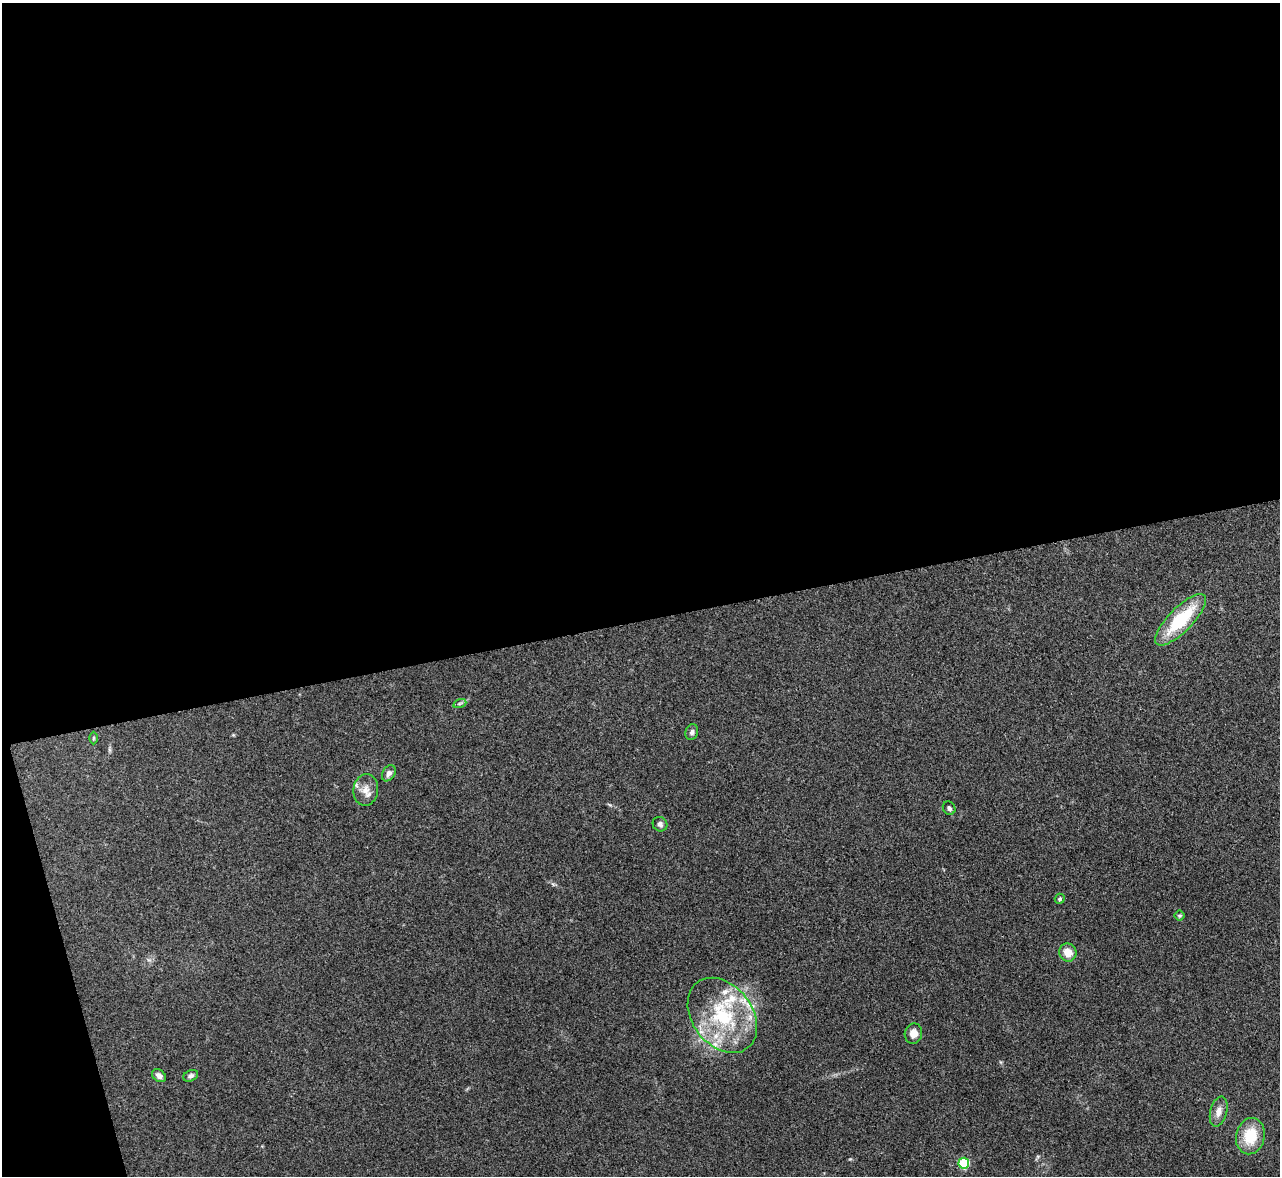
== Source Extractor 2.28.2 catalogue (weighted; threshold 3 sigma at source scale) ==
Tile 1 of 4 x 4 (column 1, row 1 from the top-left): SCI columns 9-1286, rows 3668-4841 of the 5127 x 5108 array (HDU 1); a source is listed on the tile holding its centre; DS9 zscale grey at full resolution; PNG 1282 x 1178 px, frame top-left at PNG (2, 3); each listed source drawn as its Kron ellipse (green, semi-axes under 4 px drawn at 4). Shown black and unused: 55% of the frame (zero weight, under 3 of 4 exposures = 1% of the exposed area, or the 3 px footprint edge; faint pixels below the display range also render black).
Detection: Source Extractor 2.28.2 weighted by HDU 2 'WHT'; one run over the whole footprint, this tile lists its part. Background 0.334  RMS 0.0099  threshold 0.0443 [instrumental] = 3 sigma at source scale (4.5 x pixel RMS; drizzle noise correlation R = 1.50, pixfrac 1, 0.05/0.05 arcsec/px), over >= 5 px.
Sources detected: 23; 5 inside a brighter listed object's ellipse — not listed separately; the other 18 listed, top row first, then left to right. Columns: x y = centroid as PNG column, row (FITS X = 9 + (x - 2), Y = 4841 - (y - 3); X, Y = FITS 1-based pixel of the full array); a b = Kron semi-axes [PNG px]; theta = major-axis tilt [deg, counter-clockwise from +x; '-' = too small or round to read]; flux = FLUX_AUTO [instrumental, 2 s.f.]
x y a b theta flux
1180 620 34 12 45 59
460 703 6 4 19 1.7
692 732 8 6 70 3
93 738 6 4 90 1.2
389 773 9 6 57 4
366 790 16 12 83 10
949 808 7 6 - 3.1
660 824 7 7 - 2.7
1060 899 5 5 - 1.8
1179 916 5 5 - 1.6
1068 952 9 8 - 12
722 1015 41 30 -52 88
913 1034 10 8 77 8
159 1076 7 5 -38 4.1
191 1076 8 5 25 2.9
1219 1111 15 8 75 7.6
1250 1136 18 14 77 31
964 1163 5 5 - 79